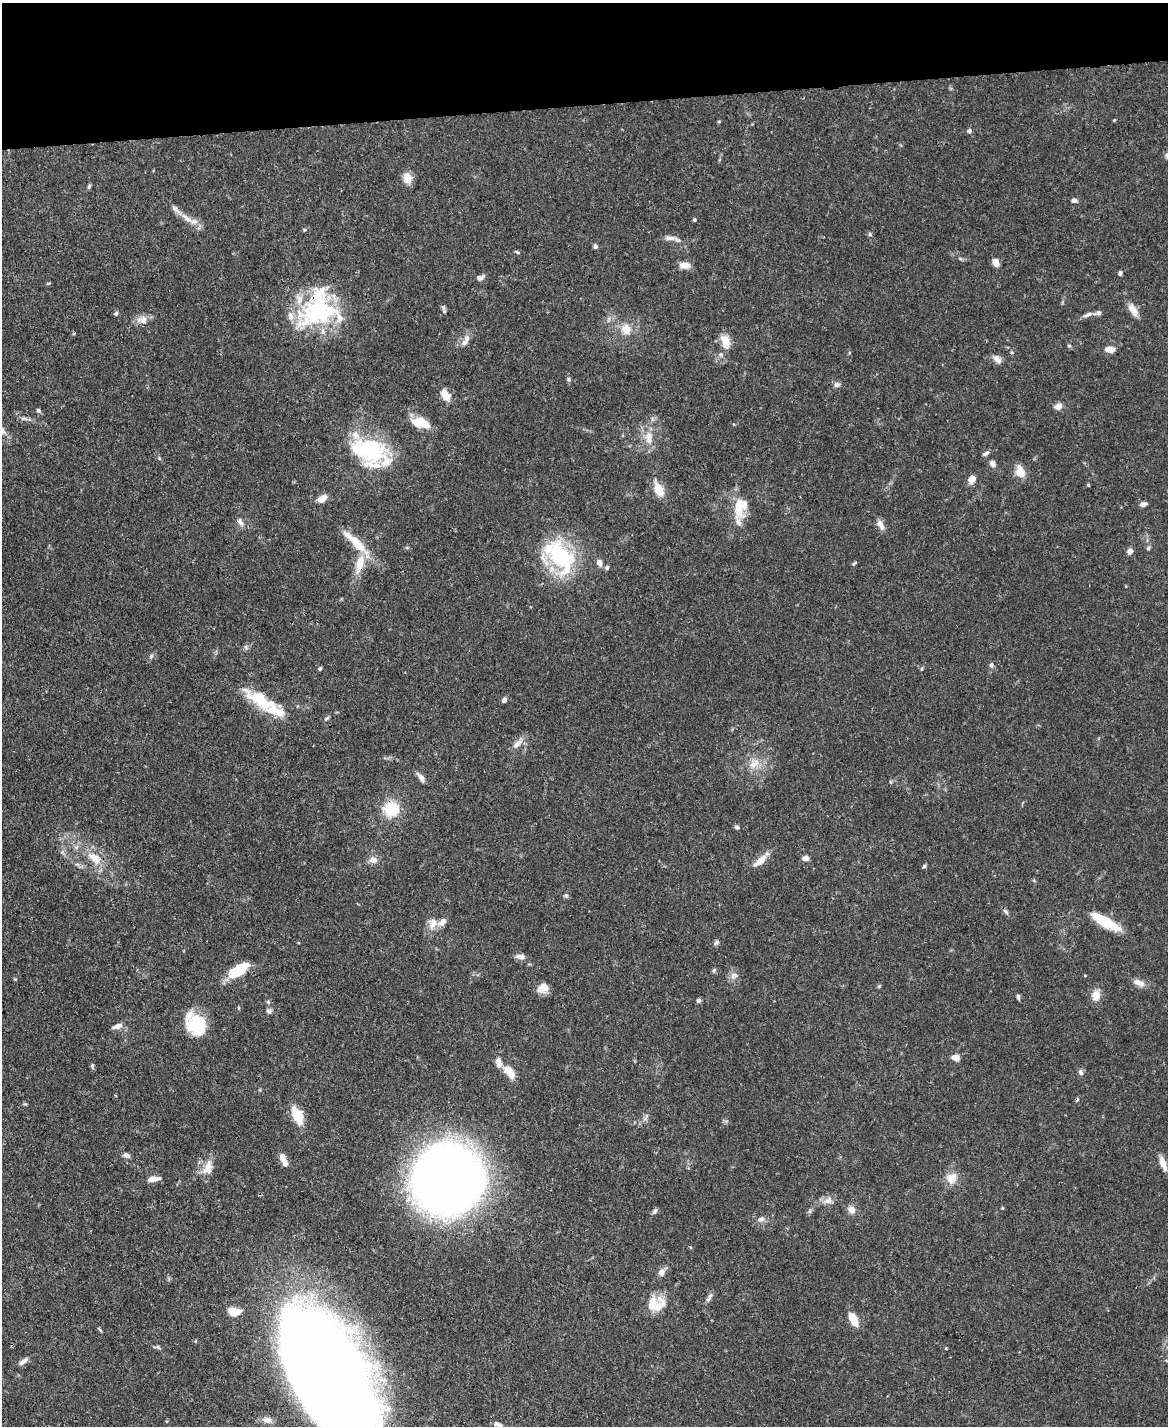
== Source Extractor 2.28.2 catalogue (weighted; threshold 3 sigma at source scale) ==
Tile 3 of 4 x 3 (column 3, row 1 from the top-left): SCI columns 2333-3498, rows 3090-4513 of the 4666 x 4644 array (HDU 1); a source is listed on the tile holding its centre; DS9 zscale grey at full resolution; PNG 1170 x 1428 px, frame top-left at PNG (2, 3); no overlay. Shown black and unused: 7% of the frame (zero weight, under 3 of 4 exposures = <1% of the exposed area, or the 3 px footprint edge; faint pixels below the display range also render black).
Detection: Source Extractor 2.28.2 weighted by HDU 2 'WHT'; one run over the whole footprint, this tile lists its part. Background 0.0889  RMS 0.0036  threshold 0.0163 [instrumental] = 3 sigma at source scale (4.5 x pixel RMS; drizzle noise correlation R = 1.50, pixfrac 1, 0.05/0.05 arcsec/px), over >= 5 px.
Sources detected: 154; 4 inside a brighter object's white glare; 1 cosmic-ray / hot-pixel residue — not listed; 21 inside a brighter listed object's ellipse — not listed separately; the other 128 listed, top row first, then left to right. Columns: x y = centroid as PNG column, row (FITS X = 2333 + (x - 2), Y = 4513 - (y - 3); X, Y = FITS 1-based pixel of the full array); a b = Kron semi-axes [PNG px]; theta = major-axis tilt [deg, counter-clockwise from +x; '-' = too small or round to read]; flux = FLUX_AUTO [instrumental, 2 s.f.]
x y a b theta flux
1114 120 4 3 - 0.33
719 122 4 4 - 0.39
969 131 6 5 - 1
407 178 11 9 -79 4.7
89 186 6 4 69 0.63
1074 200 7 5 -13 1.3
187 218 22 7 -36 3.9
694 220 4 4 - 0.57
870 234 6 5 - 0.62
670 238 17 6 -4 2.3
595 246 6 5 - 0.82
517 252 7 4 -28 0.53
995 262 7 5 -59 3.9
685 265 10 7 -6 4.2
1120 273 5 4 - 0.74
480 278 10 6 24 1.6
443 307 9 5 -85 0.81
1133 309 18 8 -55 3.3
318 310 55 31 -10 42
116 314 6 5 - 0.76
1088 315 15 5 22 1.5
142 320 16 10 -4 3.1
626 329 14 12 -68 4.9
74 333 5 3 - 0.34
467 338 9 7 87 1.7
725 342 18 10 -75 5.6
1069 346 6 4 -2 0.45
1109 349 9 6 -7 3.2
1012 352 5 4 - 0.46
997 359 13 8 -40 2.2
569 379 6 5 - 0.71
837 385 9 7 3 1.2
445 395 14 9 -61 4.7
1058 406 7 5 21 3.4
38 410 7 5 -45 0.74
25 419 10 4 -1 1
421 422 19 12 1 7.1
649 438 17 10 -90 5.1
369 450 42 25 -9 31
986 454 10 5 28 0.94
993 463 8 7 - 1.6
1020 472 16 11 -74 4.5
972 479 10 8 55 2.8
1088 485 4 3 - 0.38
659 490 14 8 -65 7.1
322 498 10 6 31 3.9
1143 504 8 5 15 1.4
739 507 23 11 -79 9.6
240 522 13 6 -60 1.6
881 525 15 7 -60 2.4
357 543 44 10 -46 9.9
1148 548 6 5 - 0.59
1130 551 7 6 - 1.6
560 556 30 17 -51 46
599 563 7 6 - 2.3
854 563 7 3 37 0.47
360 564 26 11 75 7.4
607 567 6 5 - 0.83
246 647 6 4 -71 0.6
151 656 7 4 46 0.75
991 665 7 6 - 0.92
320 669 5 4 - 0.54
261 700 43 15 -32 16
504 700 6 5 - 1.3
327 718 8 4 35 0.6
517 744 17 7 45 2.5
753 764 15 11 61 4.5
421 777 13 5 -52 1.9
891 782 5 4 - 0.46
391 809 16 15 - 13
737 827 6 5 - 0.89
95 858 25 13 -37 8.1
805 858 6 5 - 2.1
373 860 11 9 -5 2.5
760 861 21 8 41 4.3
77 864 7 4 -19 0.82
924 866 5 4 - 0.66
566 896 6 5 - 0.75
1006 912 10 5 -48 0.98
1105 922 30 8 -29 16
432 924 16 11 74 3.8
716 943 9 5 38 0.83
521 956 10 6 -3 2.6
240 969 25 11 38 11
714 970 6 4 46 0.55
734 976 11 9 33 2
1139 983 16 8 -21 2.6
879 986 5 4 - 0.43
543 988 13 11 40 3.5
1096 996 15 11 -87 3.6
1018 997 7 4 -83 0.75
698 1000 5 4 - 0.99
268 1002 6 5 - 0.63
269 1011 8 6 -1 1
195 1023 30 17 30 11
117 1026 13 6 17 2
955 1058 8 6 -21 3
499 1063 14 7 -77 2.7
92 1065 6 5 - 0.61
509 1072 15 8 -53 6.6
1081 1072 9 6 -71 1.1
25 1104 6 3 -30 0.42
297 1115 18 9 -66 11
646 1116 7 4 71 0.76
126 1155 9 6 -20 1.2
282 1157 9 7 -65 2.7
1163 1164 18 7 -70 4.3
208 1168 22 12 80 4.9
951 1178 13 13 - 4.9
153 1179 13 6 11 3.3
448 1179 46 40 -53 550
828 1201 13 9 18 2.7
1002 1208 5 3 - 0.32
851 1209 9 7 -52 2.7
655 1211 9 5 56 0.99
761 1219 9 7 35 1.5
661 1272 9 8 - 1.9
709 1297 14 5 61 1.4
658 1307 22 12 84 5.7
234 1312 14 9 -8 5.3
853 1320 14 7 -64 6.9
100 1330 7 3 -45 0.53
158 1347 7 6 - 0.72
946 1348 4 3 - 0.31
23 1361 14 5 38 1.5
327 1373 119 58 -60 820
268 1420 13 8 -10 2.4
500 1425 9 7 6 1.1
Overlapping masked pixels (flux is a lower limit): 2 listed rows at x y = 318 310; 327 1373
Isophote crosses this tile's border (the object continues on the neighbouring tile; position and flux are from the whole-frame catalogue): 2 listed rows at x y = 1163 1164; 327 1373